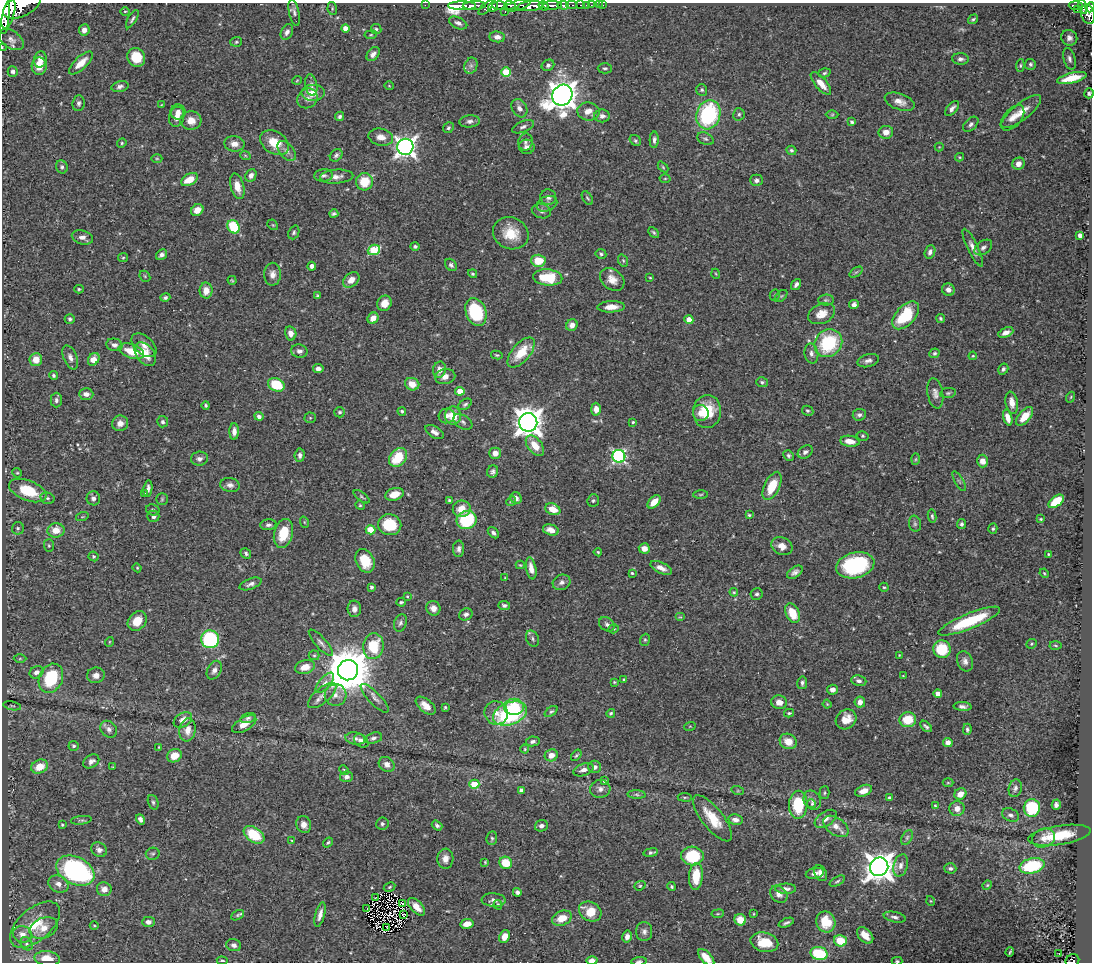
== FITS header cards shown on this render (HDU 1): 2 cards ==
NAXIS1  =                 1090
NAXIS2  =                  960

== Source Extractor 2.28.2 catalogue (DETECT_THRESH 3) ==
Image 1090 x 960 px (HDU 1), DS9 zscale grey, 1 PNG px = 1 image px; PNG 1094 x 964 px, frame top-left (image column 1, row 960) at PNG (2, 3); each listed source drawn as its Kron ellipse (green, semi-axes under 4 px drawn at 4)
Background 0.626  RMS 0.018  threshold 0.055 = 3 sigma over >= 5 px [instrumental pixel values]
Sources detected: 516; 2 with non-positive FLUX_AUTO (blend fragments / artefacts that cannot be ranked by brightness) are neither listed nor drawn; of the other 514, the 500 brightest by FLUX_AUTO listed and drawn (14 fainter detections omitted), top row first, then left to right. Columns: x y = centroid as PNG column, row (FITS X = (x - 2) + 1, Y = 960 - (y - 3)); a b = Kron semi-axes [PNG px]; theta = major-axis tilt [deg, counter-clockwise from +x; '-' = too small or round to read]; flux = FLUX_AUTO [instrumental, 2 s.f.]
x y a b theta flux
425 5 2 2 - 9.1
500 5 7 4 -2 330
510 5 6 3 -5 220
518 5 13 5 17 250
552 5 10 3 1 530
563 5 6 3 -9 140
572 5 5 2 - 53
580 5 3 2 - 19
586 5 2 2 - 5.9
591 5 2 2 - 6.2
599 5 2 2 - 3.3
603 5 2 2 - 6.5
1076 5 7 3 -2 140
22 6 20 10 26 2000
462 6 14 4 0 750
474 6 11 4 3 750
530 6 13 5 7 1200
543 6 5 3 - 280
1083 6 7 4 -72 140
493 7 6 4 52 200
1090 7 5 3 - 210
332 8 7 4 -80 1.9
486 8 9 3 45 130
3 10 24 6 -89 2200
1077 10 2 2 - 8.1
125 11 5 3 - 1.2
294 12 13 5 -79 4.1
505 12 3 2 - 58
8 13 15 6 74 1600
1088 14 10 6 -74 430
132 19 10 3 60 2.9
973 19 5 3 - 2
458 23 10 5 -24 4.6
345 28 4 4 - 12
376 29 5 5 - 2.1
84 30 6 5 - 7.3
287 32 8 5 64 5
371 35 6 3 8 1.3
497 37 8 5 -6 6.1
1069 38 8 7 - 5.5
11 40 14 8 -35 7.1
236 42 6 5 - 1.7
2 48 2 2 - 8.6
373 54 8 5 51 5.5
136 57 9 8 - 25
40 59 8 6 74 11
960 59 8 6 -4 4
1069 59 11 6 -74 4.7
81 63 15 6 43 14
1030 64 5 5 - 2.7
548 65 6 5 - 3.4
39 66 9 7 85 18
471 66 8 6 69 4.2
1020 66 6 4 84 1.6
605 68 7 5 1 2.5
13 71 5 5 - 3.5
506 72 5 4 - 48
824 73 6 4 19 2
1072 78 15 5 13 29
297 80 5 3 - 0.99
821 83 14 6 -49 14
311 85 11 6 -80 4.1
120 86 8 5 13 4
389 86 5 3 - 0.93
702 90 6 5 - 2.4
313 93 11 8 0 15
1089 93 5 4 - 2.4
562 95 11 9 53 1700
307 98 10 9 - 5.9
900 102 15 8 -19 10
79 103 8 6 84 3.3
161 105 4 3 - 1
519 108 10 7 -59 6.8
952 108 9 5 50 5.2
588 111 11 9 -7 12
178 112 7 7 - 8.1
1021 112 24 8 38 16
739 114 6 5 - 2.6
708 115 15 12 73 130
832 115 6 4 1 1.7
340 116 5 4 - 2.6
602 116 8 6 0 4.9
177 117 10 7 76 9.8
1012 118 15 8 49 9.8
191 120 10 9 - 14
470 121 10 6 5 4.9
852 122 4 3 - 2
971 124 9 5 43 3.6
523 127 11 5 22 4.2
448 128 6 5 - 2.4
886 132 7 6 - 8.6
381 137 12 8 -12 10
705 139 9 6 -25 3
654 140 8 4 87 3.9
635 141 6 5 - 2.1
525 142 8 7 - 4.3
122 143 5 4 - 1.6
275 143 15 11 -33 26
234 144 10 7 -7 9.9
405 147 8 8 - 730
527 147 8 7 - 5.2
939 147 4 4 - 1.1
791 150 5 4 - 2.4
287 151 11 7 -52 6.3
245 155 5 3 - 1.2
336 155 7 5 44 3.1
959 157 4 4 - 1.2
157 158 5 3 - 1.3
1018 164 6 6 - 7.8
62 167 7 5 -67 3
663 167 6 4 -46 1.5
251 175 6 5 - 5.3
323 175 9 6 5 3.6
337 177 17 7 4 8.1
665 178 5 3 - 1.3
189 180 9 5 28 19
756 180 6 6 - 3.6
364 182 8 8 - 30
237 186 13 6 -75 13
548 197 8 7 - 5
587 198 8 4 -57 2
547 204 10 7 22 5.5
197 210 6 5 - 9.9
541 211 10 7 -15 4.3
334 214 4 3 - 2.2
273 225 6 4 -44 1.6
233 227 7 5 -55 56
294 232 7 5 68 2.5
654 232 6 4 -45 2.1
511 233 18 15 -26 28
1080 235 4 4 - 6.3
82 237 11 7 -15 6.2
415 246 5 4 - 2.4
973 248 21 5 -64 8.4
983 248 10 6 37 4.4
374 250 6 5 - 72
930 252 7 5 67 4.8
601 254 5 4 - 2.3
162 255 6 4 36 5
123 258 5 4 - 1.5
538 261 7 6 - 31
623 261 6 4 -69 1.9
451 265 7 5 -46 3.2
312 266 4 4 - 3.9
856 272 7 4 36 1.9
272 274 11 8 89 7.5
473 274 5 4 - 1.9
716 274 5 3 - 1.1
145 276 6 5 - 1.4
548 277 14 8 -5 52
650 278 3 2 - 1.1
612 279 13 10 -37 12
232 280 4 3 - 1.3
351 280 9 6 38 11
796 284 6 4 52 4.4
79 289 4 4 - 1.5
948 290 6 6 - 5.6
206 291 8 6 -88 11
775 295 5 5 - 2
317 296 4 3 - 2
781 296 7 4 43 2.3
165 297 5 4 - 2.5
826 300 8 5 1 2.4
384 303 8 7 - 13
854 305 5 4 - 4.6
611 307 14 5 3 11
476 312 14 10 -70 81
821 314 14 9 23 14
906 315 17 9 47 59
373 318 6 5 - 11
940 318 5 4 - 2.1
70 319 5 5 - 2.7
689 320 4 4 - 18
572 325 6 5 - 7.5
1006 332 8 4 24 6.9
291 333 7 5 -77 8.3
828 343 15 13 47 84
114 345 8 6 -14 5
144 345 15 9 -41 9.4
131 351 13 7 -18 25
299 351 8 6 -11 4.5
521 353 18 9 50 30
934 353 5 4 - 3
145 354 13 8 -52 22
811 354 10 7 -79 5.5
497 355 6 4 -10 1.6
973 356 4 3 - 1.2
70 357 12 6 -67 5.9
94 359 7 5 55 16
36 360 6 6 - 14
868 361 11 6 15 5.4
318 369 5 4 - 6.2
1003 369 6 5 - 2.9
439 370 8 6 77 9.4
53 375 4 4 - 2.2
445 377 10 7 11 8.6
762 382 6 5 - 2.2
412 384 7 6 - 14
276 385 8 6 -22 44
460 391 4 4 - 20
935 393 15 7 -80 7
948 393 8 5 10 2.4
86 394 7 5 -2 7
1071 397 5 3 - 1.2
56 400 7 6 - 3.4
1012 403 11 6 -80 8.8
465 404 7 4 32 2.7
206 406 4 3 - 1.9
596 409 6 5 - 11
402 411 4 4 - 1.9
707 411 16 14 85 39
808 411 6 4 -27 2.2
340 412 5 5 - 2.3
701 413 8 8 - 10
859 415 6 6 - 3.6
259 416 4 4 - 4.9
447 416 8 7 - 5.9
453 416 9 8 - 23
1025 416 11 6 50 18
310 418 5 5 - 1.4
1008 418 8 4 -73 11
163 422 5 5 - 3.1
463 422 10 6 -32 4.1
528 422 9 9 - 1500
633 422 3 3 - 1.5
120 423 8 7 - 8.9
234 432 8 4 88 6.3
435 432 10 5 -31 6.2
863 436 6 5 - 2.1
850 441 10 5 -8 12
535 446 12 7 -51 19
805 452 8 6 34 4.2
495 453 5 5 - 9.6
300 455 7 5 84 3.8
789 455 5 5 - 2.7
619 456 6 6 - 240
398 457 10 7 48 38
199 459 8 7 - 4.9
916 459 6 4 88 1.7
982 461 6 5 - 9
493 471 6 5 - 3.5
17 473 5 4 - 1.5
959 481 11 3 -59 1.9
230 485 10 7 -8 5.6
772 486 15 7 64 28
148 489 8 4 81 4.2
28 490 20 10 -21 46
144 494 4 3 - 1.7
394 494 9 6 18 16
701 494 7 3 1 1.6
362 497 9 4 -37 2
47 498 7 5 -15 2.7
93 498 7 6 - 4.6
516 498 6 5 - 5.4
162 499 5 5 - 1.9
449 500 3 3 - 1.7
593 500 6 5 - 2.6
511 501 5 4 - 1.9
1056 501 9 5 37 40
654 502 8 5 46 15
360 505 5 4 - 1.6
462 509 9 8 - 16
553 509 8 5 -23 18
153 510 7 5 -15 2.1
749 515 4 3 - 1.7
153 516 6 5 - 4.2
932 516 6 4 -80 2.2
82 517 6 4 18 1.6
1041 519 3 3 - 1.3
466 520 10 9 - 76
304 522 6 3 -71 1.1
915 524 8 6 -76 2.8
961 524 5 4 - 3.2
268 525 8 5 4 3.4
390 525 12 10 -10 46
18 528 6 6 - 2.4
993 529 5 4 - 2
56 530 8 7 - 16
370 530 5 4 - 31
551 530 8 5 -16 8.8
283 533 15 9 75 32
493 533 6 4 -45 3.2
49 546 6 5 - 1.9
782 546 11 8 -26 10
644 548 5 5 - 9.3
459 549 8 5 88 4.4
598 552 4 4 - 1.5
246 553 6 4 -46 2.5
1048 554 3 2 - 1.4
93 556 5 4 - 2.3
365 561 12 9 -65 30
520 565 4 3 - 1.2
855 565 19 13 13 120
137 568 4 4 - 1.2
531 568 11 5 -80 9.3
661 568 11 5 -25 8.8
795 572 9 5 36 4.5
632 573 4 4 - 1.5
1044 573 5 3 - 1.2
505 578 3 3 - 1.1
562 582 9 7 24 4.9
251 584 11 5 22 4.9
371 587 3 3 - 3
884 587 5 4 - 1.4
734 592 4 4 - 1.1
757 594 6 6 - 2.9
407 596 3 2 - 1.2
401 602 5 3 - 2.4
504 605 6 4 -6 3.4
433 608 7 7 - 8.9
354 609 8 6 -86 6.2
792 613 10 6 -63 25
466 614 7 6 - 3.8
680 617 5 4 - 1.4
137 621 11 8 48 17
969 621 33 7 22 69
400 623 9 6 70 3.6
607 624 8 6 -39 4
614 629 5 4 - 1.6
210 639 9 9 - 120
533 639 8 6 -62 3.3
645 640 6 5 - 1.8
109 642 5 3 - 1
321 643 17 5 -48 5.7
1032 644 5 4 - 1.8
1055 645 6 3 -3 1.4
373 646 13 10 85 48
942 649 9 8 - 45
314 655 5 5 - 1.9
899 655 3 3 - 1.1
20 659 6 4 1 1.5
965 661 10 7 -68 6.3
305 667 10 6 16 14
214 670 10 6 62 5.6
348 670 10 10 - 5800
37 672 7 6 - 5.3
96 675 9 7 8 7
903 676 3 2 - 0.95
51 678 15 11 65 73
624 680 3 3 - 1.6
859 681 7 5 -10 3.8
614 682 3 3 - 1.1
325 683 12 5 49 5.9
802 683 6 5 - 3
832 690 5 5 - 6.1
938 694 4 4 - 12
336 695 11 11 - 9.1
322 696 17 7 40 8.7
375 698 19 6 -46 6.2
779 702 8 7 - 9.1
860 702 6 5 - 7.7
827 704 4 3 - 1.1
12 706 9 2 -11 1.5
426 706 12 6 -39 12
962 706 9 4 -2 4.3
445 707 3 3 - 1.4
514 707 10 8 -1 36
551 711 7 4 37 2.4
496 713 12 11 - 12
611 713 4 4 - 1.9
789 713 5 4 - 1.9
510 714 18 11 21 140
248 718 8 4 16 2.5
846 719 11 9 36 19
183 720 10 7 33 9.3
908 720 8 7 - 32
244 724 13 6 31 12
690 726 6 3 18 1.1
926 726 7 3 -44 2.6
109 729 9 7 -46 5.9
967 729 6 4 88 2.5
188 730 11 8 81 11
355 738 10 6 -10 4.5
373 738 9 5 16 4
361 741 8 6 -40 5.5
533 741 7 5 10 3.4
788 741 9 7 -28 15
948 742 5 4 - 6.8
74 746 5 5 - 2.1
159 747 3 3 - 1.2
525 749 4 4 - 1.2
551 755 7 6 - 8.9
576 755 6 4 52 1.9
174 756 8 6 27 17
91 761 9 6 35 5.5
387 764 8 7 - 7.1
40 767 8 6 24 20
113 767 3 2 - 1.2
595 767 6 6 - 5.1
344 770 5 3 - 1.1
583 770 10 6 19 6.6
347 777 6 5 - 4.7
605 781 3 3 - 2.4
948 783 5 3 - 1.1
474 784 5 4 - 47
1015 788 9 6 75 4.2
600 789 10 9 - 5.7
521 790 4 3 - 3.2
738 791 6 4 -18 1.6
864 791 9 5 22 10
825 793 6 5 - 2
637 794 9 4 -2 3
960 794 6 5 - 12
685 797 7 3 -7 1.7
889 797 3 3 - 1.7
812 800 10 8 -57 5.6
153 802 7 5 -70 2.7
812 804 4 4 - 1.4
798 805 14 9 87 60
935 805 3 3 - 1.1
1056 805 5 4 - 4.4
957 808 7 7 - 9.5
1032 808 9 8 - 68
1011 815 9 6 -24 4.3
712 818 28 10 -52 32
141 819 5 4 - 4.7
826 819 12 7 35 7.4
81 820 10 4 7 2.4
735 820 7 5 -12 6.1
382 824 6 6 - 3.2
62 825 3 3 - 1.3
304 825 8 7 - 7.1
437 825 6 4 -37 3.2
541 826 6 5 - 4.9
836 826 14 8 -35 12
254 835 11 7 -34 49
1059 835 31 9 9 46
907 837 8 5 64 2.6
492 838 7 5 80 2.3
1043 838 12 9 20 9.4
292 841 4 2 - 1
328 842 6 4 39 1.9
99 850 8 7 - 5.5
651 852 7 4 9 2.9
153 854 7 6 - 2.4
692 856 11 9 -3 65
445 859 10 8 85 9.2
485 862 3 3 - 1.2
506 863 6 6 - 27
901 865 11 7 75 6.8
1032 866 13 7 13 79
879 867 9 9 - 1700
950 868 6 5 - 3.1
75 871 20 13 -26 280
815 873 9 5 13 5.4
821 873 8 5 -62 6.7
696 876 13 7 86 27
837 881 8 4 31 2.3
58 884 10 8 -25 8.3
987 885 5 4 - 1.5
640 886 6 4 21 1.6
390 887 6 4 28 1.8
672 887 4 4 - 1.8
104 889 7 7 - 9.8
786 889 10 5 -1 4.8
517 892 4 4 - 3.5
779 894 9 7 -44 6.2
375 897 2 2 - 1.5
494 900 12 7 -4 5.8
931 901 5 3 - 1.1
403 903 4 2 - 1.8
498 905 5 3 - 1.5
416 907 11 6 -47 13
367 908 2 2 - 1.6
590 912 12 9 -29 24
718 914 6 3 8 1.3
754 914 3 2 - 0.95
237 915 7 4 28 2.3
320 915 12 4 75 7
403 915 3 2 - 1.5
895 917 11 5 -12 3.9
562 918 10 7 21 19
740 920 6 5 - 17
148 922 6 5 - 6.4
826 922 10 9 - 28
786 923 8 3 22 3.1
467 924 7 5 12 12
35 925 30 16 41 40
94 925 4 3 - 1.2
44 928 14 10 23 14
387 928 4 3 - 1.2
644 932 9 8 - 5.2
22 934 9 8 - 9.6
865 935 10 6 -46 13
504 937 7 5 67 9.2
627 937 6 4 78 5.9
840 941 6 6 - 29
764 942 14 9 -14 27
26 944 7 5 -54 3.2
234 945 7 6 - 4.2
1010 952 5 2 - 1.8
1059 953 2 2 - 1
819 954 8 6 -13 59
706 957 10 5 -46 15
47 959 12 7 -7 18
1072 960 7 6 - 170
222 961 5 4 - 2.5
592 961 6 4 -1 7.9
639 961 8 3 6 2.7
897 961 5 4 - 1.8
At the frame edge (FLAGS 8, measured only in part): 11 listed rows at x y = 22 6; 1090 7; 3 10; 2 48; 1089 93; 706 957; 1072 960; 222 961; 592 961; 639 961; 897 961
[14 fainter detections neither listed nor drawn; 2 non-positive-flux detections neither listed nor drawn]